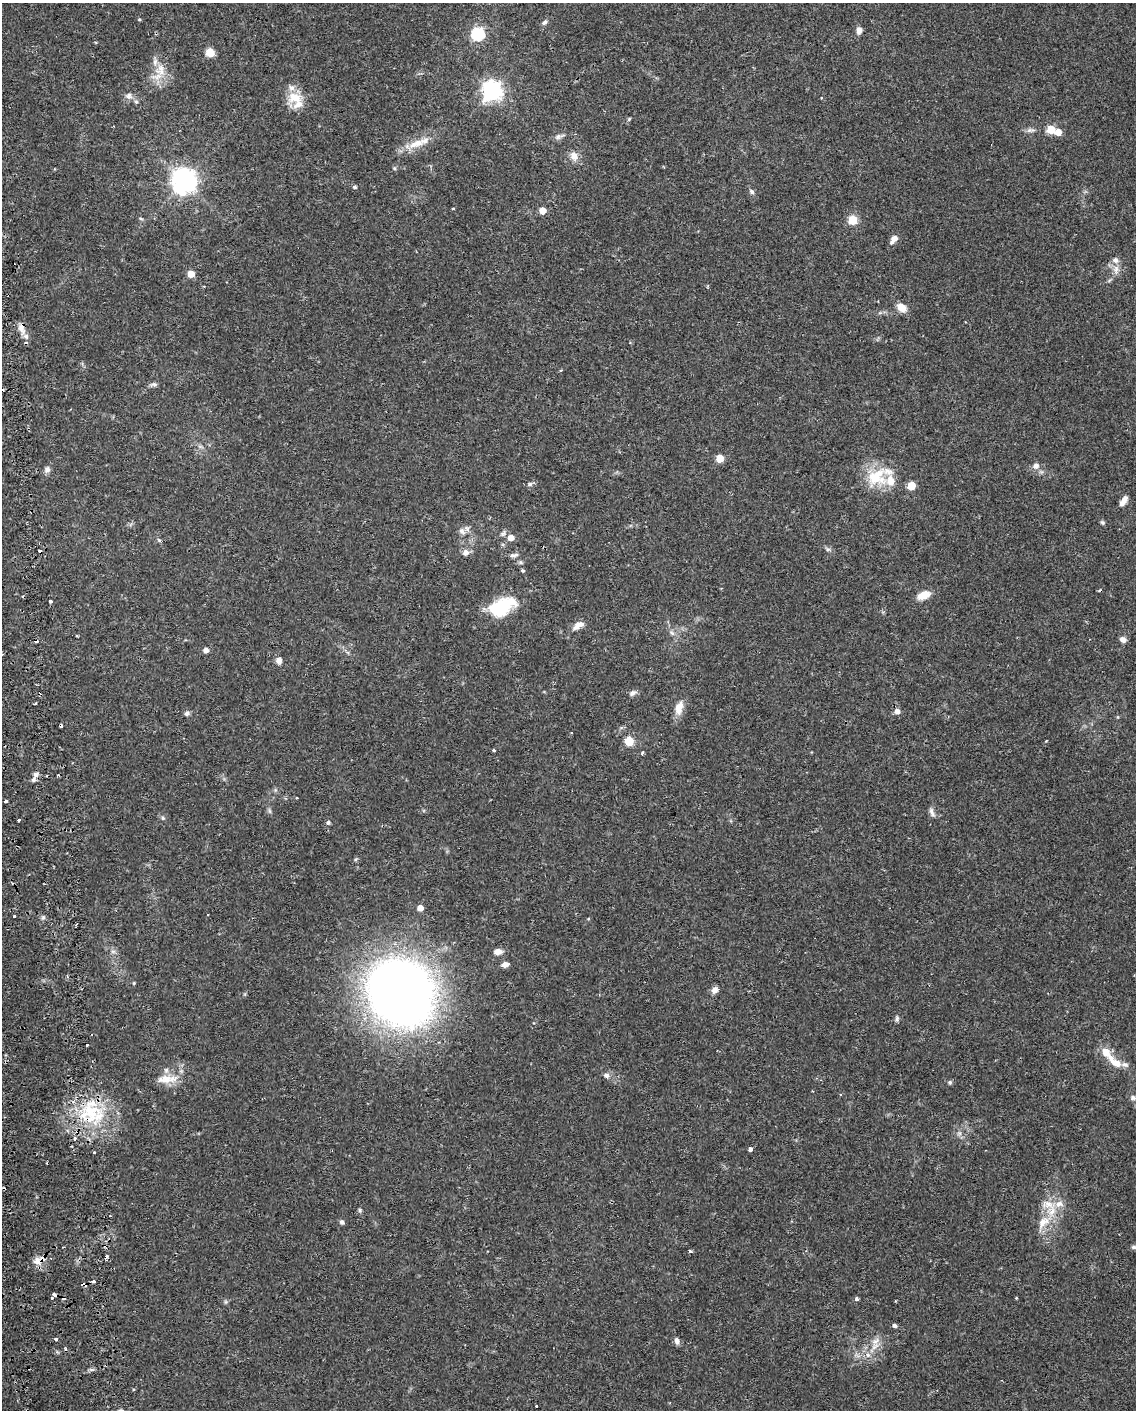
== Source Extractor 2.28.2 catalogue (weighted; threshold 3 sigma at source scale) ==
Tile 7 of 4 x 3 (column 3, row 2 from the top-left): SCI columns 2309-3442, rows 1513-2920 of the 4619 x 4393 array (HDU 1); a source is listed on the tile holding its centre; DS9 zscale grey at full resolution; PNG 1138 x 1412 px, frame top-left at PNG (2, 3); no overlay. Shown black and unused: <1% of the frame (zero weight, under 2 of 3 exposures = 5% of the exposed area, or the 3 px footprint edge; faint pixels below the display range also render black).
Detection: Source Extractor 2.28.2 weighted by HDU 2 'WHT'; one run over the whole footprint, this tile lists its part. Background 0.0303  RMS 0.0033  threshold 0.015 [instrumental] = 3 sigma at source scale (4.5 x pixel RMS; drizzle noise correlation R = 1.50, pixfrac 1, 0.0396/0.0396 arcsec/px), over >= 5 px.
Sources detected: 140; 1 inside a brighter object's white glare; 21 cosmic-ray / hot-pixel residue — not listed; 15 inside a brighter listed object's ellipse — not listed separately; the other 103 listed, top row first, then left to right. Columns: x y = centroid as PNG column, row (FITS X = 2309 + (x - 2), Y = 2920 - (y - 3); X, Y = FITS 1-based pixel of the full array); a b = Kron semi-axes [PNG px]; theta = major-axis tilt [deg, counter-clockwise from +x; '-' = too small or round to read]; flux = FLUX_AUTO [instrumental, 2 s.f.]
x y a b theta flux
139 19 4 4 - 0.37
544 22 9 5 47 0.92
859 30 9 6 85 1.7
478 34 6 6 - 44
210 53 5 5 - 11
160 70 19 13 -89 6.2
492 91 7 7 - 160
129 96 9 9 - 1.6
295 97 22 15 -8 6.3
629 119 6 4 46 0.4
1051 129 5 5 - 12
1030 130 12 6 1 1.2
1058 132 5 5 - 3.2
559 137 13 6 18 1.3
417 143 25 10 22 5.9
574 156 12 10 -65 2.7
184 181 8 8 - 310
354 187 5 5 - 0.62
752 192 8 6 -46 0.81
453 209 3 3 - 0.36
542 211 5 5 - 4.2
141 219 6 3 -20 0.41
853 220 5 5 - 15
894 238 8 6 31 1.8
1116 269 15 6 90 1.9
191 274 5 5 - 5.8
901 307 11 8 -34 3.7
21 327 14 8 82 2.2
561 370 4 3 - 0.35
153 384 11 5 4 0.87
720 458 5 5 - 8.8
1036 466 7 7 - 1.8
47 469 8 7 - 1.4
874 478 29 18 -26 11
530 484 7 5 16 0.82
911 486 6 5 - 8.6
1124 501 12 5 57 2.6
1102 522 7 5 -32 0.57
462 531 10 8 -43 1.7
511 538 5 5 - 3.3
159 540 7 4 -45 0.49
828 549 6 4 19 0.56
466 552 8 7 - 1.7
514 555 13 5 9 1.1
523 571 5 4 - 0.5
924 595 14 8 22 4.4
50 601 3 3 - 1.4
496 609 22 14 -36 9.5
578 625 17 7 31 2.3
672 633 8 5 -45 0.89
77 636 3 3 - 0.43
1123 639 8 7 - 1.5
206 650 5 4 - 1.9
279 661 9 8 - 1.4
632 693 9 6 28 1.2
679 708 20 10 76 3.4
897 711 5 5 - 1.9
187 713 6 6 - 0.96
629 741 5 5 - 13
494 750 4 3 - 0.36
36 775 8 6 17 1.1
6 801 4 3 - 1.8
270 811 7 4 -71 0.58
931 811 11 6 85 1.2
163 818 5 5 - 0.51
19 820 3 3 - 1.3
328 823 5 5 - 0.7
420 908 5 5 - 3
14 916 3 3 - 1.2
43 917 7 6 - 0.67
588 919 5 3 - 0.28
113 951 7 4 18 0.65
498 952 9 7 1 2.1
505 965 8 5 10 2.2
67 976 4 3 - 0.39
134 983 4 4 - 0.32
714 990 8 7 - 1.7
401 993 63 55 -58 310
897 1019 8 5 76 0.74
87 1045 3 3 - 1
1115 1062 24 10 -38 5.1
606 1075 9 7 -14 1.2
167 1079 31 10 3 5.3
950 1082 6 5 - 0.61
1133 1098 8 7 - 0.92
90 1113 37 28 23 24
750 1149 4 4 - 2.6
360 1210 6 5 - 0.55
1052 1211 18 13 77 6.3
342 1222 7 6 - 0.77
1134 1247 7 5 -2 0.65
690 1251 4 3 - 0.75
42 1258 5 5 - 3.3
37 1261 11 10 - 2.4
54 1294 5 3 - 3
52 1297 3 3 - 1.5
856 1299 4 3 - 3.3
894 1325 5 4 - 0.97
56 1339 3 3 - 1.3
677 1341 9 5 -80 1.3
875 1341 15 8 39 2.9
868 1355 7 7 - 1.3
536 1406 3 3 - 1.3
Overlapping masked pixels (flux is a lower limit): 5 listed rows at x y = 21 327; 90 1113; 42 1258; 37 1261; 54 1294